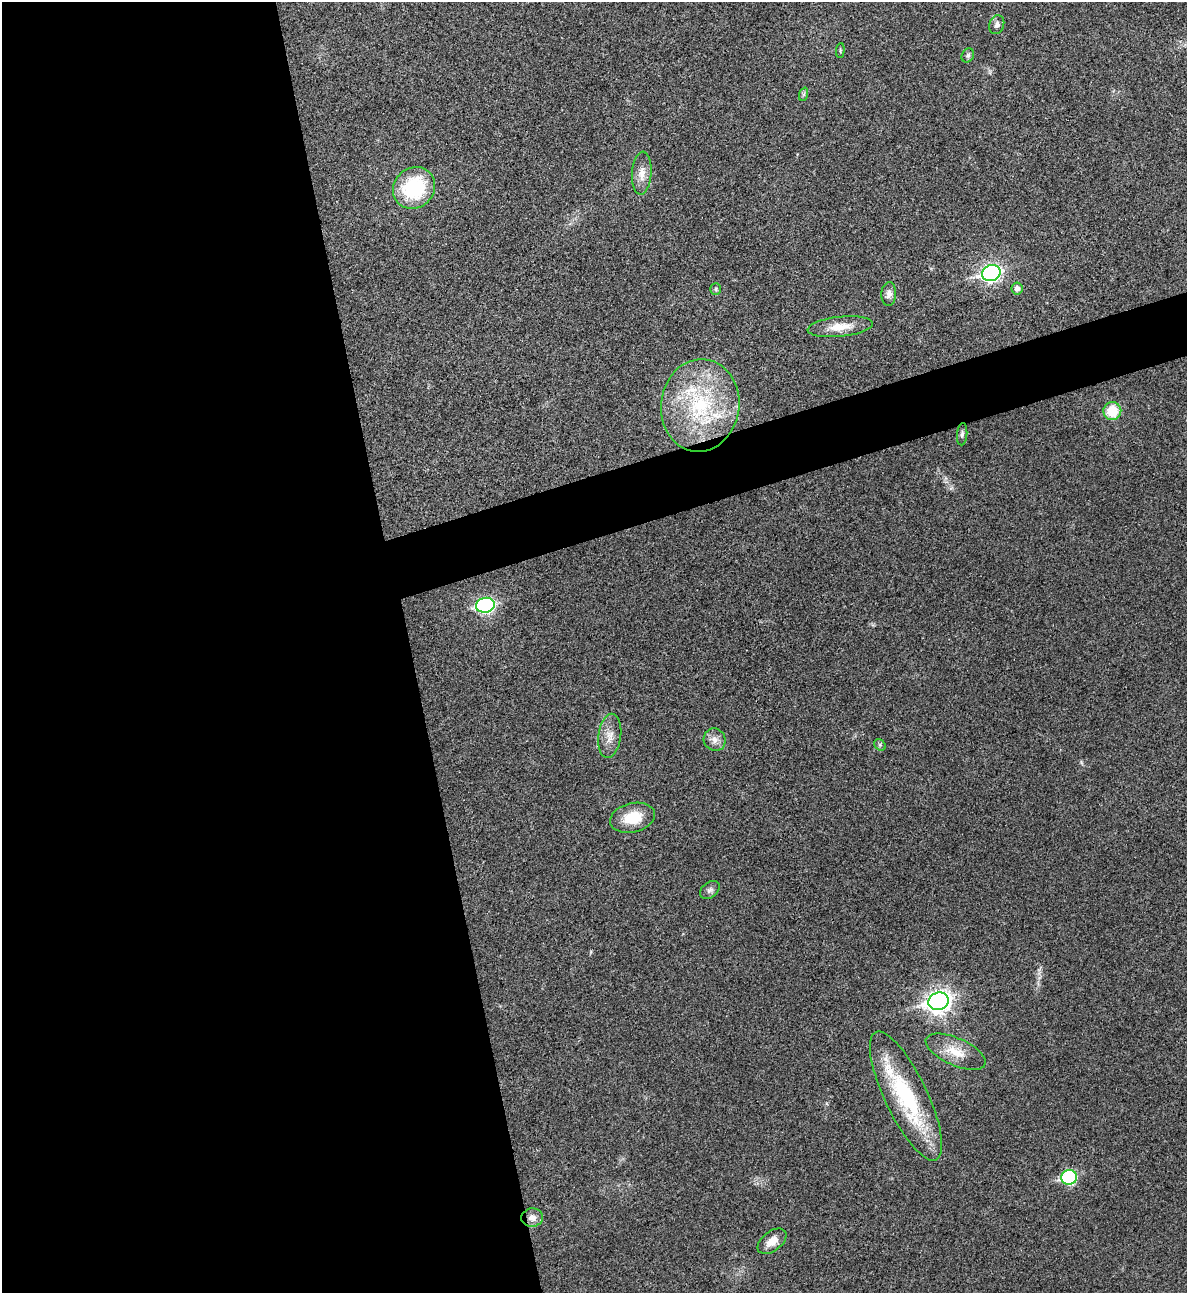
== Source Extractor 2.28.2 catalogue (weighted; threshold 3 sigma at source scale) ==
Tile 9 of 4 x 4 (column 1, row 3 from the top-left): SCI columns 266-1450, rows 1293-2583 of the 5151 x 5169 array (HDU 1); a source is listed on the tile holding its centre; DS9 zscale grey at full resolution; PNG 1189 x 1295 px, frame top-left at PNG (2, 2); each listed source drawn as its Kron ellipse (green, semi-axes under 4 px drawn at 4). Shown black and unused: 38% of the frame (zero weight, under 3 of 4 exposures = <1% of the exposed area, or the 3 px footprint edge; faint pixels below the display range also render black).
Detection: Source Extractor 2.28.2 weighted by HDU 2 'WHT'; one run over the whole footprint, this tile lists its part. Background 0.031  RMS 0.0046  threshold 0.0208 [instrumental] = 3 sigma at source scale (4.5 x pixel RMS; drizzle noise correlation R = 1.50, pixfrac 1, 0.05/0.05 arcsec/px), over >= 5 px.
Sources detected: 27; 1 inside a brighter listed object's ellipse — not listed separately; the other 26 listed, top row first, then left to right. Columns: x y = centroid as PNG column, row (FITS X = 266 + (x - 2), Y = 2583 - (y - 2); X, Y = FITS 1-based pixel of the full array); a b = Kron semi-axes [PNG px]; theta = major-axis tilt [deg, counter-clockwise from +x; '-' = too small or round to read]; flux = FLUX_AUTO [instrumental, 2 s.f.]
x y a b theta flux
997 25 10 7 71 1.8
840 50 7 3 85 0.54
968 55 7 6 - 1
804 94 7 4 71 0.81
642 173 21 9 86 4.9
414 188 22 20 42 33
991 273 9 8 - 150
1017 288 6 6 - 1.9
716 289 6 5 - 0.76
889 294 12 7 86 2.2
840 327 33 10 6 8.3
700 405 47 39 83 52
1112 411 9 9 - 12
962 434 11 5 85 1.3
485 605 9 7 11 100
610 736 22 11 83 5.6
715 740 11 10 - 3.1
880 745 6 5 - 0.85
633 818 23 14 14 12
710 890 11 7 37 1.7
938 1001 10 8 20 310
956 1052 32 13 -24 9.6
906 1096 71 21 -65 47
1069 1177 8 7 - 49
532 1218 11 9 6 3.4
772 1241 16 9 37 4.9